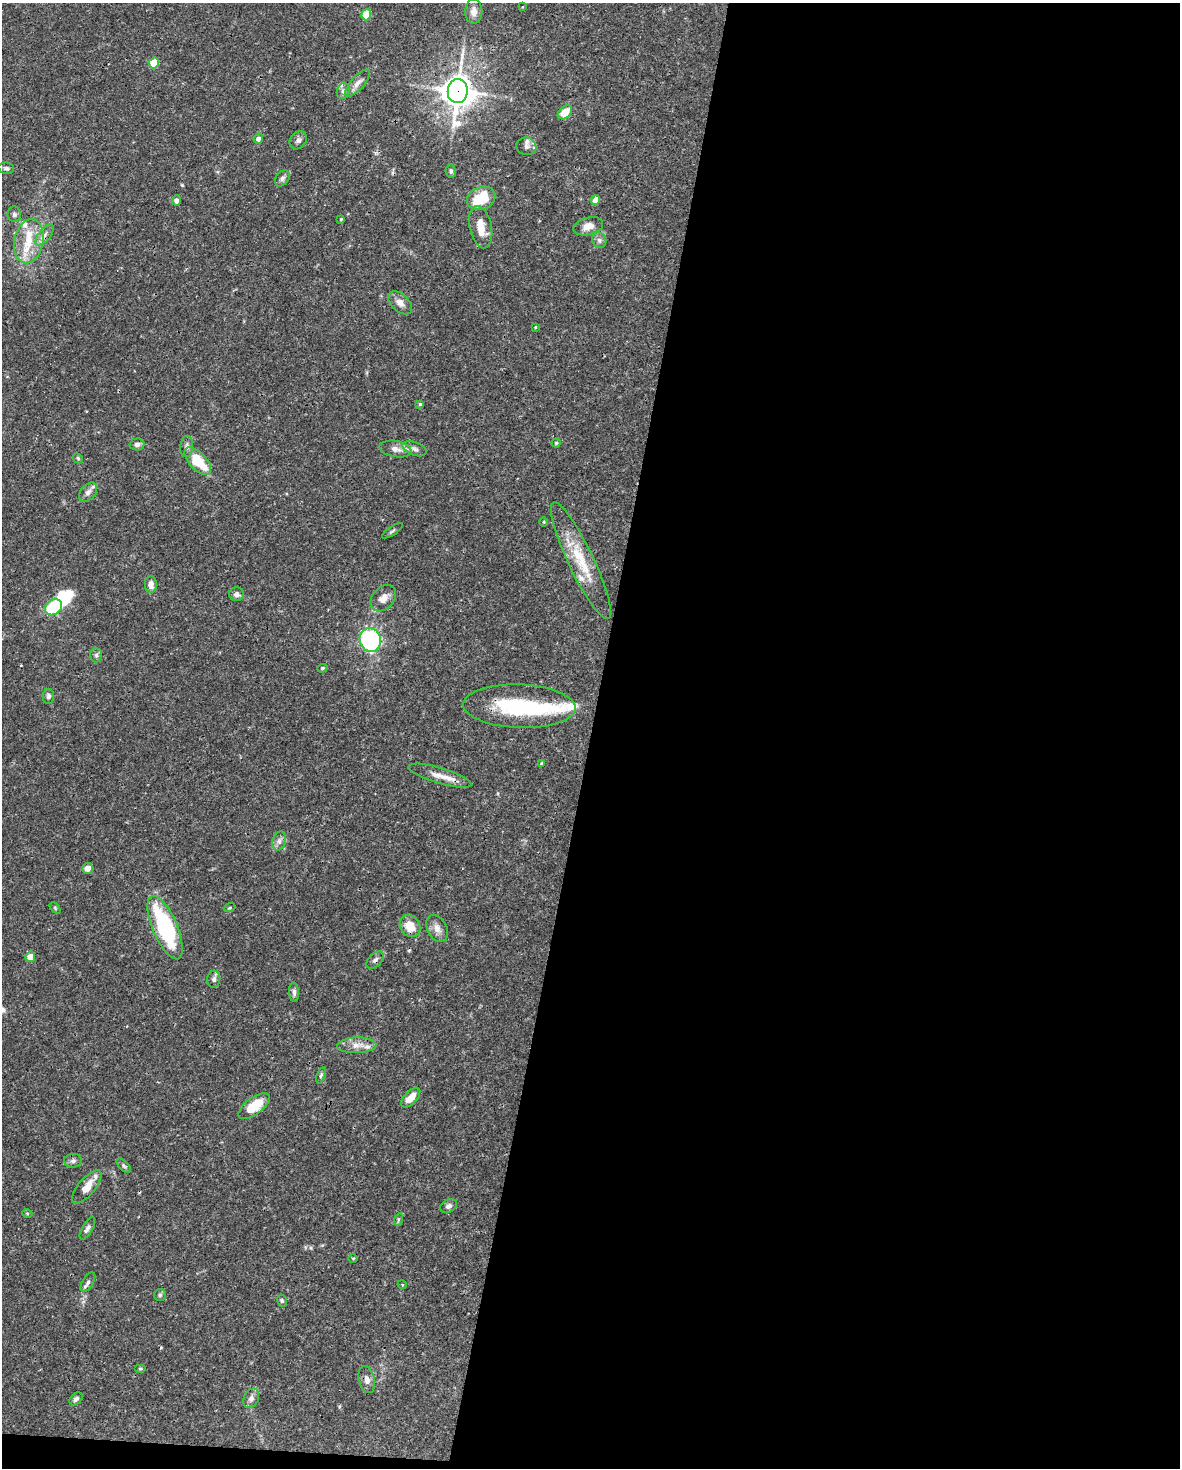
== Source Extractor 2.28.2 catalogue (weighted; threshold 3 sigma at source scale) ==
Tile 12 of 4 x 3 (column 4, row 3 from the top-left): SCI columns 3539-4716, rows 228-1693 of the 4716 x 4739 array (HDU 1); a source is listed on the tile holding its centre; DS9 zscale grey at full resolution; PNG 1182 x 1470 px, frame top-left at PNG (2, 3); each listed source drawn as its Kron ellipse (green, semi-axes under 4 px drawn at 4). Shown black and unused: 51% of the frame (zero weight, under 3 of 4 exposures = <1% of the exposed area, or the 3 px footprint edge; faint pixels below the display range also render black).
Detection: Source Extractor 2.28.2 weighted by HDU 2 'WHT'; one run over the whole footprint, this tile lists its part. Background 0.0444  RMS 0.0019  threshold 0.00835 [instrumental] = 3 sigma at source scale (4.5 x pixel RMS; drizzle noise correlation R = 1.50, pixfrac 1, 0.05/0.05 arcsec/px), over >= 5 px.
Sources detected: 92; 2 inside a brighter object's white glare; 1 cosmic-ray / hot-pixel residue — neither listed nor drawn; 9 inside a brighter listed object's ellipse — not listed separately; the other 80 listed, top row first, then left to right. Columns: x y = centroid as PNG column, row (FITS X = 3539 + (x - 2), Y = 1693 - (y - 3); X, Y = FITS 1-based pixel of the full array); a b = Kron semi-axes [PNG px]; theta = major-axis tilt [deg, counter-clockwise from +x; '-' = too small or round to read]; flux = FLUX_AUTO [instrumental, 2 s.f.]
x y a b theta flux
522 7 4 2 - 0.15
474 12 12 8 -88 1.4
366 15 5 4 - 5.8
154 63 5 5 - 5.7
358 83 17 6 49 1.1
343 91 8 6 77 0.55
458 91 12 10 83 280
565 112 8 6 43 3
258 139 5 4 - 0.8
298 140 10 7 50 0.63
526 146 10 8 -16 0.85
6 168 8 5 -11 0.44
451 171 6 5 - 0.4
282 178 9 6 51 0.56
481 198 14 11 22 5.3
176 200 5 4 - 0.61
596 200 5 4 - 1.9
14 214 8 6 -84 0.46
341 219 3 3 - 0.17
588 226 15 8 14 1.7
481 227 21 11 -77 2.7
45 235 13 6 52 0.88
599 240 8 7 - 0.6
29 241 22 14 78 4.5
400 303 14 8 -43 1.2
535 327 3 3 - 0.15
420 404 4 3 - 0.36
556 443 4 4 - 0.23
137 444 7 6 - 0.59
187 446 11 6 84 0.59
395 449 16 8 -11 1.3
415 449 13 6 -20 0.8
78 458 6 4 -45 0.24
198 461 17 8 -47 5.9
88 492 11 7 48 0.93
544 522 5 3 - 0.19
392 531 12 3 33 0.31
581 561 64 12 -65 7.1
151 584 8 6 -86 1.1
237 594 7 6 - 0.76
383 598 15 10 47 1.5
53 607 9 7 38 10
370 640 12 10 -73 22
96 655 7 6 - 0.5
322 668 5 4 - 0.24
48 696 7 6 - 0.52
519 706 56 21 -2 16
541 763 4 3 - 0.19
440 776 33 7 -17 2.3
279 841 9 6 75 0.75
87 868 5 5 - 1.3
55 908 6 4 -46 0.23
230 908 6 4 20 0.26
410 926 12 9 -56 3
165 928 34 12 -67 20
437 928 14 9 -63 1.3
30 957 5 5 - 2.3
375 960 10 6 45 0.56
214 979 8 6 83 0.56
294 992 10 5 -85 0.53
357 1045 19 8 2 1.7
321 1075 8 4 71 0.32
411 1098 12 6 46 2.1
254 1106 19 8 36 5
73 1161 9 6 1 0.58
124 1166 9 4 -46 0.37
87 1187 21 8 50 2.3
449 1206 9 6 31 0.61
27 1213 5 3 - 0.14
398 1220 6 4 72 0.25
87 1228 12 5 60 0.58
353 1258 5 3 - 0.16
88 1282 11 5 58 0.52
402 1284 4 3 - 0.16
160 1295 6 6 - 0.33
282 1301 6 4 -77 0.28
140 1369 6 4 0 0.22
367 1379 14 8 -75 1.1
251 1398 10 7 64 0.92
76 1399 7 5 44 0.54
Overlapping masked pixels (flux is a lower limit): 3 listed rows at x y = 458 91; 519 706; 375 960